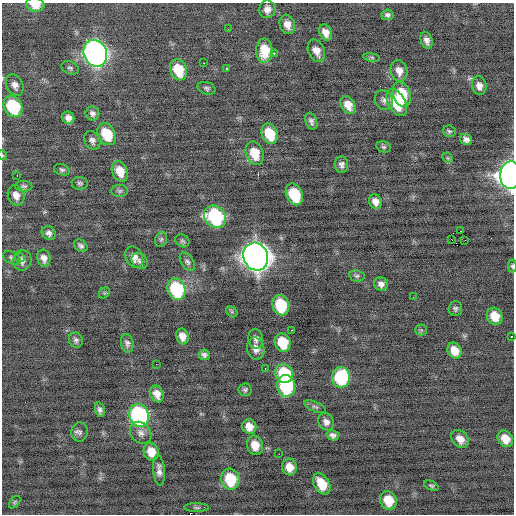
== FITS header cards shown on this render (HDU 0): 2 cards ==
NAXIS1  =                  512 / Axis length
NAXIS2  =                  512 / Axis length

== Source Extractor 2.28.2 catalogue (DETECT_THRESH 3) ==
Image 512 x 512 px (HDU 0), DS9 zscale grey, 1 PNG px = 1 image px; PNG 516 x 516 px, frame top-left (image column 1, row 512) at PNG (2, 3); each listed source drawn as its Kron ellipse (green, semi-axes under 4 px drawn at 4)
Background -0.208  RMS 0.93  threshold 2.78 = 3 sigma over >= 5 px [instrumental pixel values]
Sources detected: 113; all 113 listed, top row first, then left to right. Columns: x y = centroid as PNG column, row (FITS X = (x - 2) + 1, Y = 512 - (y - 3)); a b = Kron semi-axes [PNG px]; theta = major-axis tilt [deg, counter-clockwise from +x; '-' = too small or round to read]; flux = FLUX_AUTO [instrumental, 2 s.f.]
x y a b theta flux
35 5 9 7 -8 900
267 9 9 8 - 380
387 15 6 5 - 170
287 24 10 7 -72 520
228 29 2 2 - 45
325 32 8 6 -67 460
427 40 9 5 -73 290
264 51 12 8 89 1400
316 51 12 8 -65 520
95 53 13 11 -67 36000
274 53 2 2 - 700
372 57 8 4 -9 100
203 63 3 2 - 200
70 68 9 6 -23 160
226 68 3 3 - 250
178 70 11 8 -69 2000
399 71 10 8 -77 480
15 85 11 8 -63 360
479 86 9 7 -76 350
207 88 9 6 -18 160
402 94 13 8 -72 2100
384 100 10 8 -62 240
397 102 15 8 -61 2100
348 105 10 7 -60 660
13 106 11 9 -61 3600
92 113 7 6 - 230
68 118 6 6 - 330
311 121 9 5 -71 210
449 131 6 5 - 110
107 134 11 8 -61 2100
270 134 10 7 -67 1800
466 139 6 5 - 260
92 140 10 7 -62 270
384 147 7 5 -14 130
255 153 12 9 -69 1400
2 155 5 3 - 57
448 158 6 4 -44 95
341 165 8 7 - 230
62 170 8 5 -18 140
120 171 10 7 -66 950
17 175 2 2 - 44
511 175 14 10 87 33000
80 183 8 6 -6 140
24 186 8 5 -2 150
120 191 8 6 0 140
294 194 11 8 -65 2900
16 195 10 8 -68 450
375 201 7 6 - 390
215 217 12 10 -45 7400
460 231 2 2 - 1200
49 233 7 6 - 230
161 239 8 5 73 130
451 239 2 2 - 760
465 240 2 2 - 37
182 241 7 6 - 120
81 246 7 5 -38 180
19 257 5 4 - 100
134 257 11 8 -65 380
256 257 14 12 -64 72000
12 258 9 6 -28 170
44 258 8 6 -74 350
22 260 10 9 - 320
140 261 9 7 -42 240
187 262 10 6 -56 180
512 266 6 4 -89 97
357 276 8 5 -10 140
381 284 7 6 - 280
176 289 11 8 -69 4800
104 293 6 4 44 90
413 297 2 2 - 33
281 305 10 8 -72 3100
455 309 7 7 - 160
232 312 6 5 - 99
495 316 9 7 -55 1000
291 330 2 2 - 530
421 330 5 5 - 91
182 336 8 6 -74 450
511 336 3 2 - 67
256 339 10 7 -81 270
76 340 8 6 -67 170
127 343 9 6 -79 210
283 343 9 8 - 1900
256 349 11 8 -80 420
455 351 8 6 -62 790
204 355 6 5 - 190
156 364 2 2 - 160
265 369 3 2 - 69
284 374 10 8 -54 3400
341 377 10 9 - 4900
286 386 11 9 -78 5200
245 390 7 6 - 140
157 394 8 6 -67 490
315 407 11 5 -23 150
100 410 7 4 -75 190
139 415 12 9 -72 11000
326 422 9 7 -60 290
249 427 7 7 - 600
80 432 10 8 87 220
141 433 12 9 -46 370
333 435 6 5 - 220
460 439 10 7 -47 540
505 439 9 7 -52 780
255 445 10 8 -74 850
151 452 9 7 -72 880
279 454 2 2 - 140
289 467 8 7 - 680
159 470 15 5 -86 320
230 479 10 9 - 2600
322 484 11 7 -59 1300
431 486 7 4 -25 110
388 500 9 8 - 1300
15 502 7 4 50 88
197 508 12 4 -1 130
At the frame edge (FLAGS 8, measured only in part): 5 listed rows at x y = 35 5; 13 106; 2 155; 511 175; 512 266